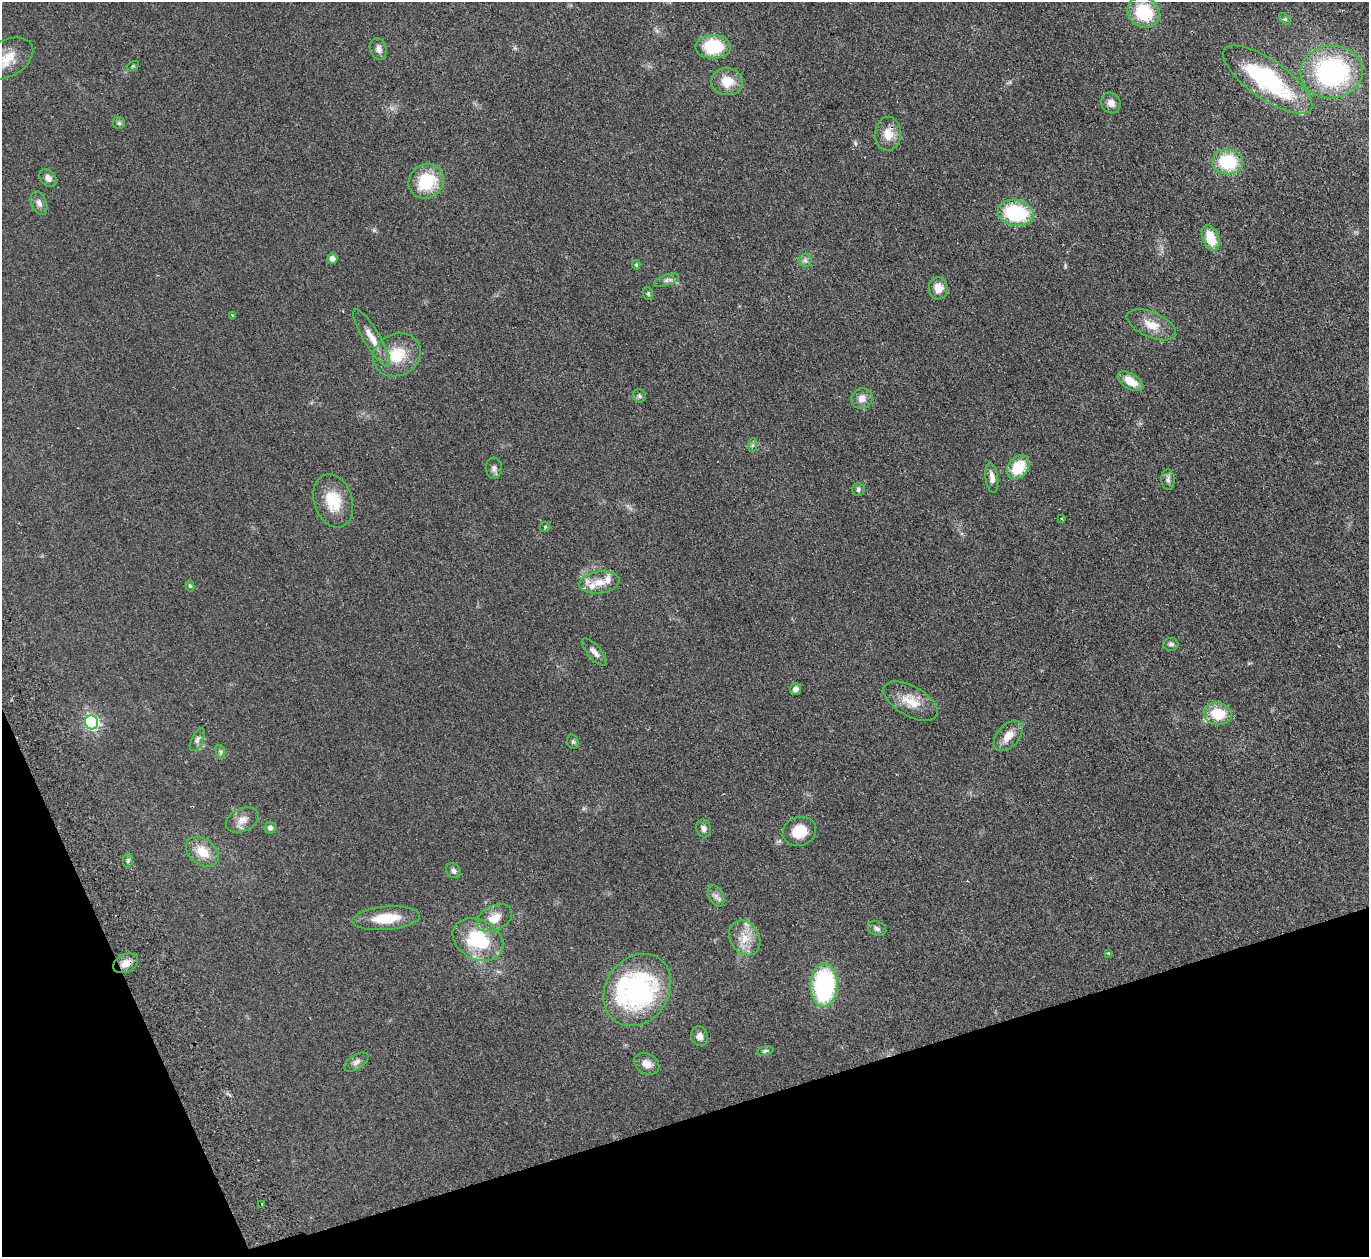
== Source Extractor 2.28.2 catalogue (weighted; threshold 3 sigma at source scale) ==
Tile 14 of 4 x 4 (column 2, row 4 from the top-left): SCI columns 1422-2788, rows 305-1559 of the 5577 x 5501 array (HDU 1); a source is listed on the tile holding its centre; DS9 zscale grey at full resolution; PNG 1371 x 1259 px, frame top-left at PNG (2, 2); each listed source drawn as its Kron ellipse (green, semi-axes under 4 px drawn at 4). Shown black and unused: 15% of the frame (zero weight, under 2 of 3 exposures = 3% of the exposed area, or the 3 px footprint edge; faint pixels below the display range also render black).
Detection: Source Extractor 2.28.2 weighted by HDU 2 'WHT'; one run over the whole footprint, this tile lists its part. Background 0.0847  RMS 0.0093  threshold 0.0421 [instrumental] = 3 sigma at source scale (4.5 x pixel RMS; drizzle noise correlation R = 1.50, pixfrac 1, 0.05/0.05 arcsec/px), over >= 5 px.
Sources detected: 78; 4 inside a brighter listed object's ellipse — not listed separately; the other 74 listed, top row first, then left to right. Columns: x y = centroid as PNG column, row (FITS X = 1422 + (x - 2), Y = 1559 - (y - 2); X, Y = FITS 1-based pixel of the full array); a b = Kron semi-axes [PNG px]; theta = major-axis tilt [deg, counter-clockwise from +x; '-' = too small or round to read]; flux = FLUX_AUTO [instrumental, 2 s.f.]
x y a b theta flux
1144 12 17 14 -33 42
1285 19 7 4 -44 1.5
713 47 17 12 0 44
378 49 11 8 -73 4.3
6 59 29 18 29 21
133 66 6 4 33 1.1
1332 72 31 26 4 140
1268 80 53 19 -35 110
727 81 15 13 -6 17
1111 103 10 9 - 6.7
119 123 6 6 - 1.8
888 134 17 13 87 14
1228 162 15 12 -2 46
48 178 10 7 -48 4.5
426 181 18 16 40 41
39 203 12 7 -69 4.2
1016 213 18 13 -12 61
1211 238 13 8 -69 21
332 259 5 5 - 5.2
805 260 7 6 - 2.6
636 265 5 4 - 1.3
667 280 13 5 20 3
938 288 11 9 -86 9.4
648 294 6 5 - 1.4
232 315 3 3 - 6
1151 325 26 12 -24 14
371 338 32 8 -59 12
397 355 24 21 26 27
1130 381 14 7 -32 13
639 396 6 6 - 2.4
862 398 11 10 - 6.9
752 445 7 4 88 1.6
1018 467 13 10 52 27
494 468 10 8 -86 3.2
992 478 15 6 -83 5.1
1168 480 10 6 -86 3.1
858 490 6 6 - 1.9
333 501 27 19 -72 26
1062 519 3 3 - 1.2
545 527 5 5 - 1.1
599 582 20 11 8 12
190 586 5 4 - 1.6
1171 644 7 6 - 2.5
594 652 17 6 -48 5.4
795 689 6 5 - 4.3
911 701 30 15 -29 18
1218 714 14 11 -9 26
92 722 7 6 - 160
1008 736 18 11 48 11
197 740 12 5 65 3
573 742 7 5 -74 1.7
221 752 7 4 -71 1.6
242 820 17 11 26 8.4
270 828 6 5 - 3.8
704 829 9 7 -74 3.2
799 831 17 14 21 20
202 852 18 12 -37 17
128 860 7 5 79 1.9
453 871 8 6 -46 2.6
716 896 11 7 -61 3.8
386 918 34 11 5 25
495 918 19 12 28 12
877 929 9 7 -25 3
745 938 18 14 -58 15
478 940 27 19 -28 50
1108 953 3 3 - 1.6
126 963 13 9 25 7.9
824 985 21 13 88 110
637 990 38 31 55 150
700 1036 10 8 -72 5.1
765 1051 8 4 14 1.6
356 1062 14 7 34 3.9
647 1064 13 10 -28 7.2
262 1204 3 3 - 1.1
Overlapping masked pixels (flux is a lower limit): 1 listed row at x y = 126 963
Isophote crosses this tile's border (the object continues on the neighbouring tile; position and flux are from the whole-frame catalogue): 1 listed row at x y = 6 59